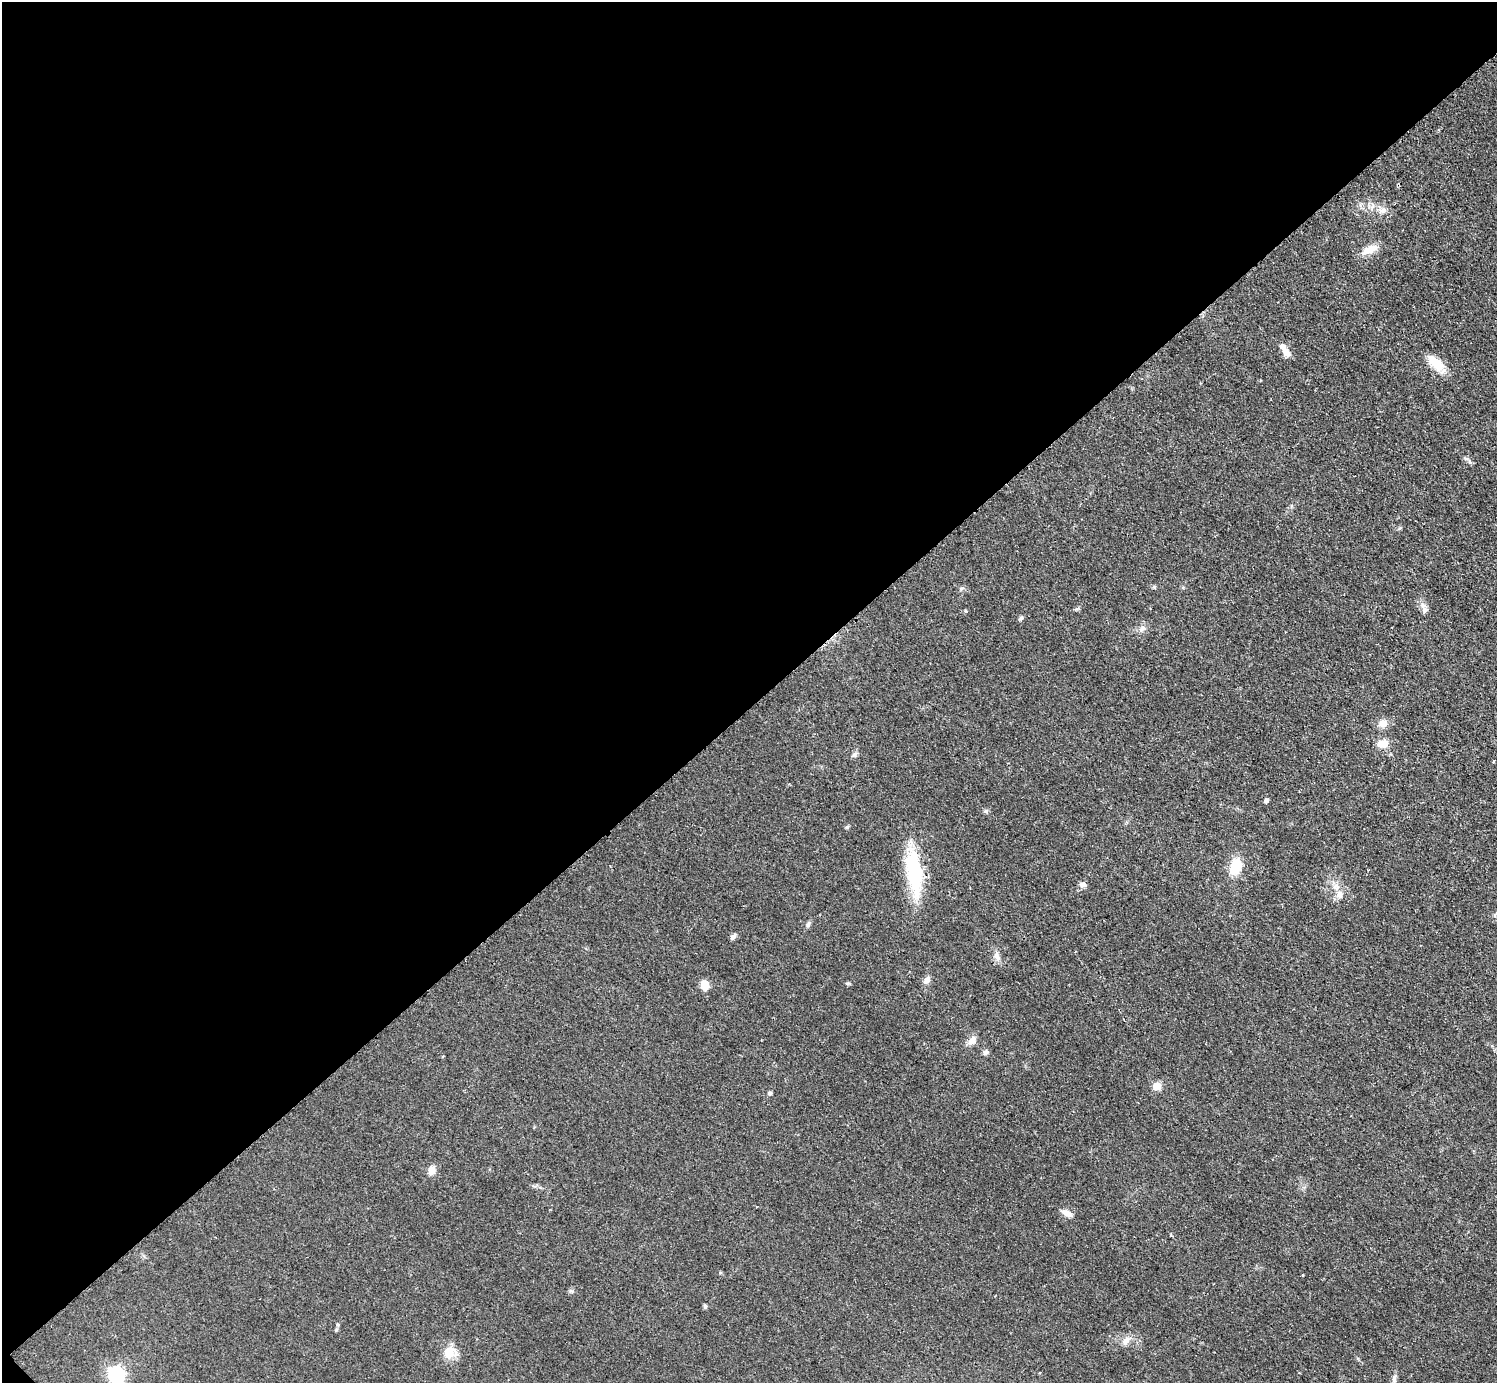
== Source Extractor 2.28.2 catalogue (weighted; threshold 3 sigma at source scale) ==
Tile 5 of 4 x 4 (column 1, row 2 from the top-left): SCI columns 8-1502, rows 3067-4447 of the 5989 x 5988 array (HDU 1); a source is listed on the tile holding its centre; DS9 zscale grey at full resolution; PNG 1499 x 1385 px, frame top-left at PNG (2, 2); no overlay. Shown black and unused: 51% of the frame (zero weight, under 2 of 3 exposures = <1% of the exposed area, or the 3 px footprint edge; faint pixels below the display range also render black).
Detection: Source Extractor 2.28.2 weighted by HDU 2 'WHT'; one run over the whole footprint, this tile lists its part. Background 0.05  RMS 0.0069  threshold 0.0312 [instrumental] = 3 sigma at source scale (4.5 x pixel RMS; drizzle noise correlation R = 1.50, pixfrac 1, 0.05/0.05 arcsec/px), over >= 5 px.
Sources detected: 40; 2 inside a brighter listed object's ellipse — not listed separately; the other 38 listed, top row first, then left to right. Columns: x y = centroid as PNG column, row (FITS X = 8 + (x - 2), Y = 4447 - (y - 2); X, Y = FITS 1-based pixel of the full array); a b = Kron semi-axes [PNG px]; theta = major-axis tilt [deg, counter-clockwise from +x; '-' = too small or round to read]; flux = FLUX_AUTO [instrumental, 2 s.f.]
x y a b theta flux
1382 210 11 7 18 3.4
1369 250 22 9 24 8.3
1287 353 11 7 -50 6
1436 363 26 12 -46 13
1154 587 6 3 -71 0.77
962 589 7 4 44 1.2
1425 610 10 6 84 2.5
1021 618 6 5 - 1.5
1142 629 11 7 50 3
1383 724 9 9 - 5.4
1382 744 15 9 0 6.9
854 754 7 5 32 1.6
1493 761 3 2 - 0.9
1266 801 4 4 - 2.3
1235 866 18 12 70 17
914 872 51 17 -82 53
1082 885 9 7 -11 2.6
1339 895 12 9 -81 4.7
808 924 7 5 69 1.5
733 936 9 5 48 1.9
997 956 12 7 -74 3.6
927 980 10 7 50 3.2
848 983 7 3 -8 0.93
704 985 8 6 -85 12
972 1040 13 8 57 4.6
986 1052 7 6 - 2.1
1157 1086 5 5 - 20
770 1093 5 4 - 1.8
432 1170 12 9 70 4.9
1067 1213 14 7 -28 4.4
571 1291 7 4 -18 1.1
705 1306 6 5 - 1
338 1325 5 3 - 0.87
336 1330 6 4 71 0.84
1126 1341 13 8 51 4.6
449 1352 16 12 64 11
116 1375 7 7 - 200
1394 1379 14 6 79 2.8
Isophote crosses this tile's border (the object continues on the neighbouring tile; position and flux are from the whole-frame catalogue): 1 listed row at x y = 116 1375
Unlisted compact peaks at least as high as the median listed source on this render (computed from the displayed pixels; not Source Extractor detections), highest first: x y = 847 827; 986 811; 966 611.